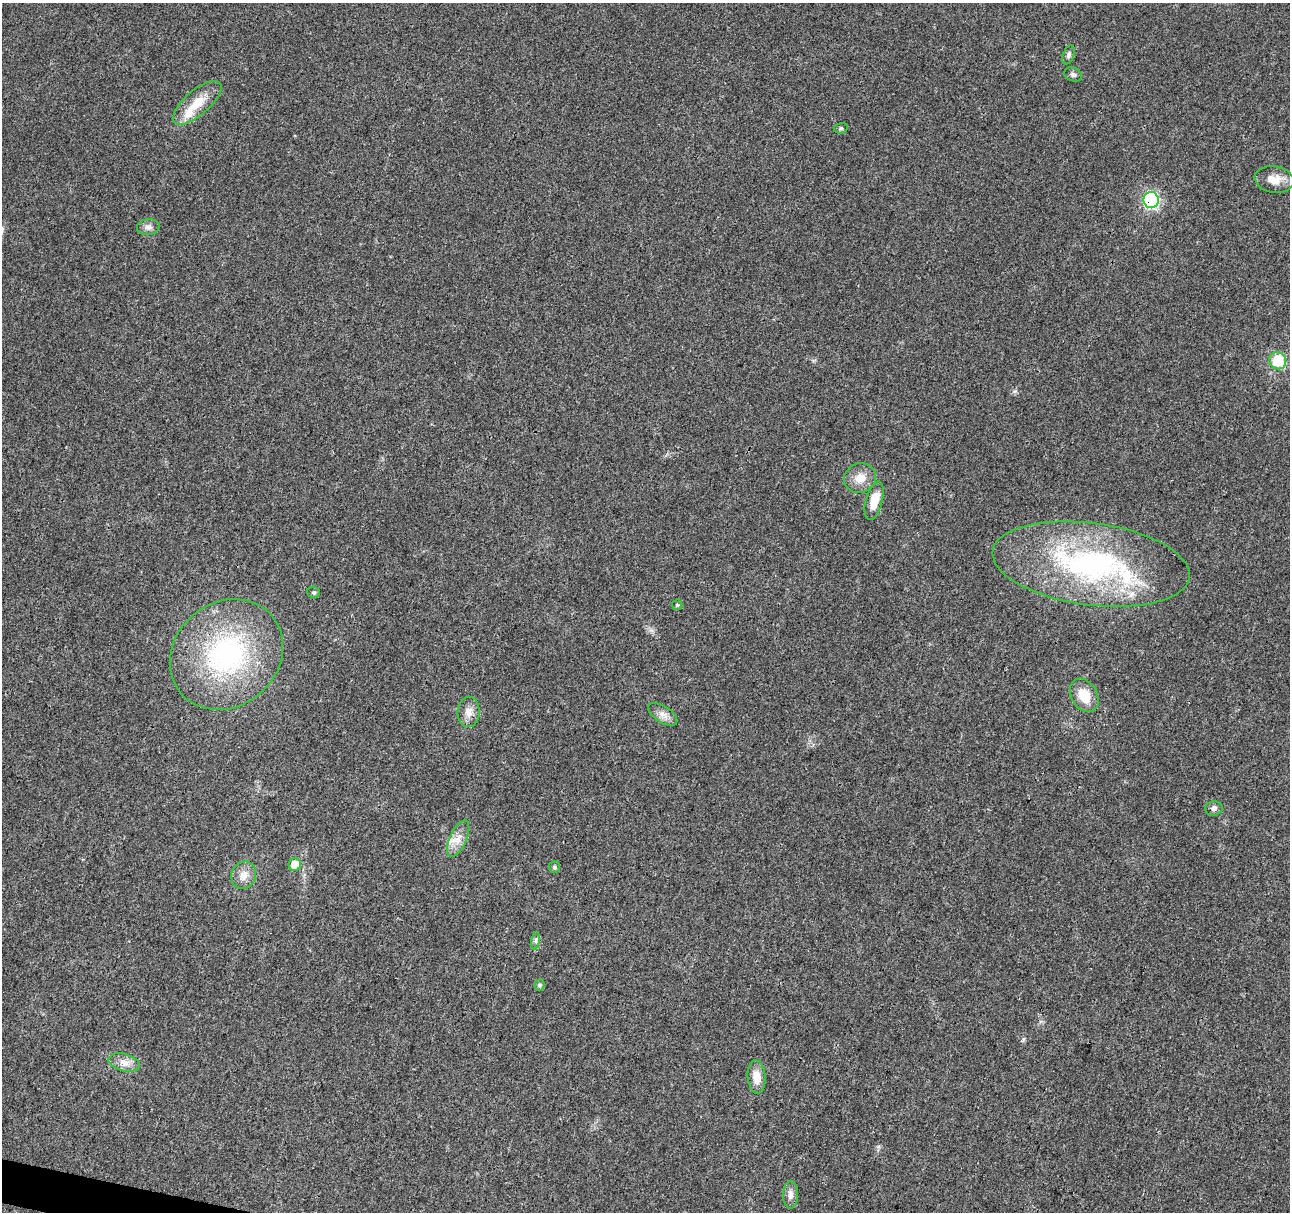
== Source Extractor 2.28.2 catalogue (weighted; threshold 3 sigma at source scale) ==
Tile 7 of 4 x 4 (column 3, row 2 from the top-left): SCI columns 2595-3882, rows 2653-3862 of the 5178 x 5357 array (HDU 1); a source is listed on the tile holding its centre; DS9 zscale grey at full resolution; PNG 1292 x 1214 px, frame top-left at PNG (2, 3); each listed source drawn as its Kron ellipse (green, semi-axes under 4 px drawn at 4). Shown black and unused: <1% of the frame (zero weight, under 3 of 4 exposures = <1% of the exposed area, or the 3 px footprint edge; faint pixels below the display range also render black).
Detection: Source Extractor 2.28.2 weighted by HDU 2 'WHT'; one run over the whole footprint, this tile lists its part. Background 0.0265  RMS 0.0036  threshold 0.0164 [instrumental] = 3 sigma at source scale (4.5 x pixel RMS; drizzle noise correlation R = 1.50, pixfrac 1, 0.0396/0.0396 arcsec/px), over >= 5 px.
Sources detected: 29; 2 inside a brighter listed object's ellipse — not listed separately; the other 27 listed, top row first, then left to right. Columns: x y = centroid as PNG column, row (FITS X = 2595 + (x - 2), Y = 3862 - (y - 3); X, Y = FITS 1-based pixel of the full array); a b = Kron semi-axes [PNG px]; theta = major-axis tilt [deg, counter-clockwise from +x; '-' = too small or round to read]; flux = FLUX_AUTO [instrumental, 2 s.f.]
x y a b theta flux
1069 55 10 5 69 0.94
1073 74 9 6 -21 1.1
197 103 30 12 41 8.3
841 128 7 5 13 0.71
1274 180 19 13 -9 5.2
1151 200 8 7 - 52
148 227 11 7 6 1.6
1278 361 9 8 - 15
860 478 16 14 26 4.8
874 501 19 8 75 6.4
1091 564 99 41 -7 86
314 592 6 5 - 0.64
677 605 5 5 - 0.56
226 655 60 52 40 66
1084 695 18 13 -59 7.8
469 712 15 11 88 3.2
663 714 16 8 -33 2.6
1214 808 9 7 10 1.2
458 838 19 8 66 3.9
295 864 6 6 - 4.7
554 867 6 5 - 0.79
244 875 14 12 67 3.8
536 941 9 4 82 0.85
540 985 6 5 - 0.8
124 1062 16 8 -15 3.1
757 1077 16 9 -86 4.4
791 1195 14 7 90 2.1
Overlapping masked pixels (flux is a lower limit): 1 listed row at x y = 1151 200
Unlisted compact peaks at least as high as the median listed source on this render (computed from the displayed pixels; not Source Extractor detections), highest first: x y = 1023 1040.